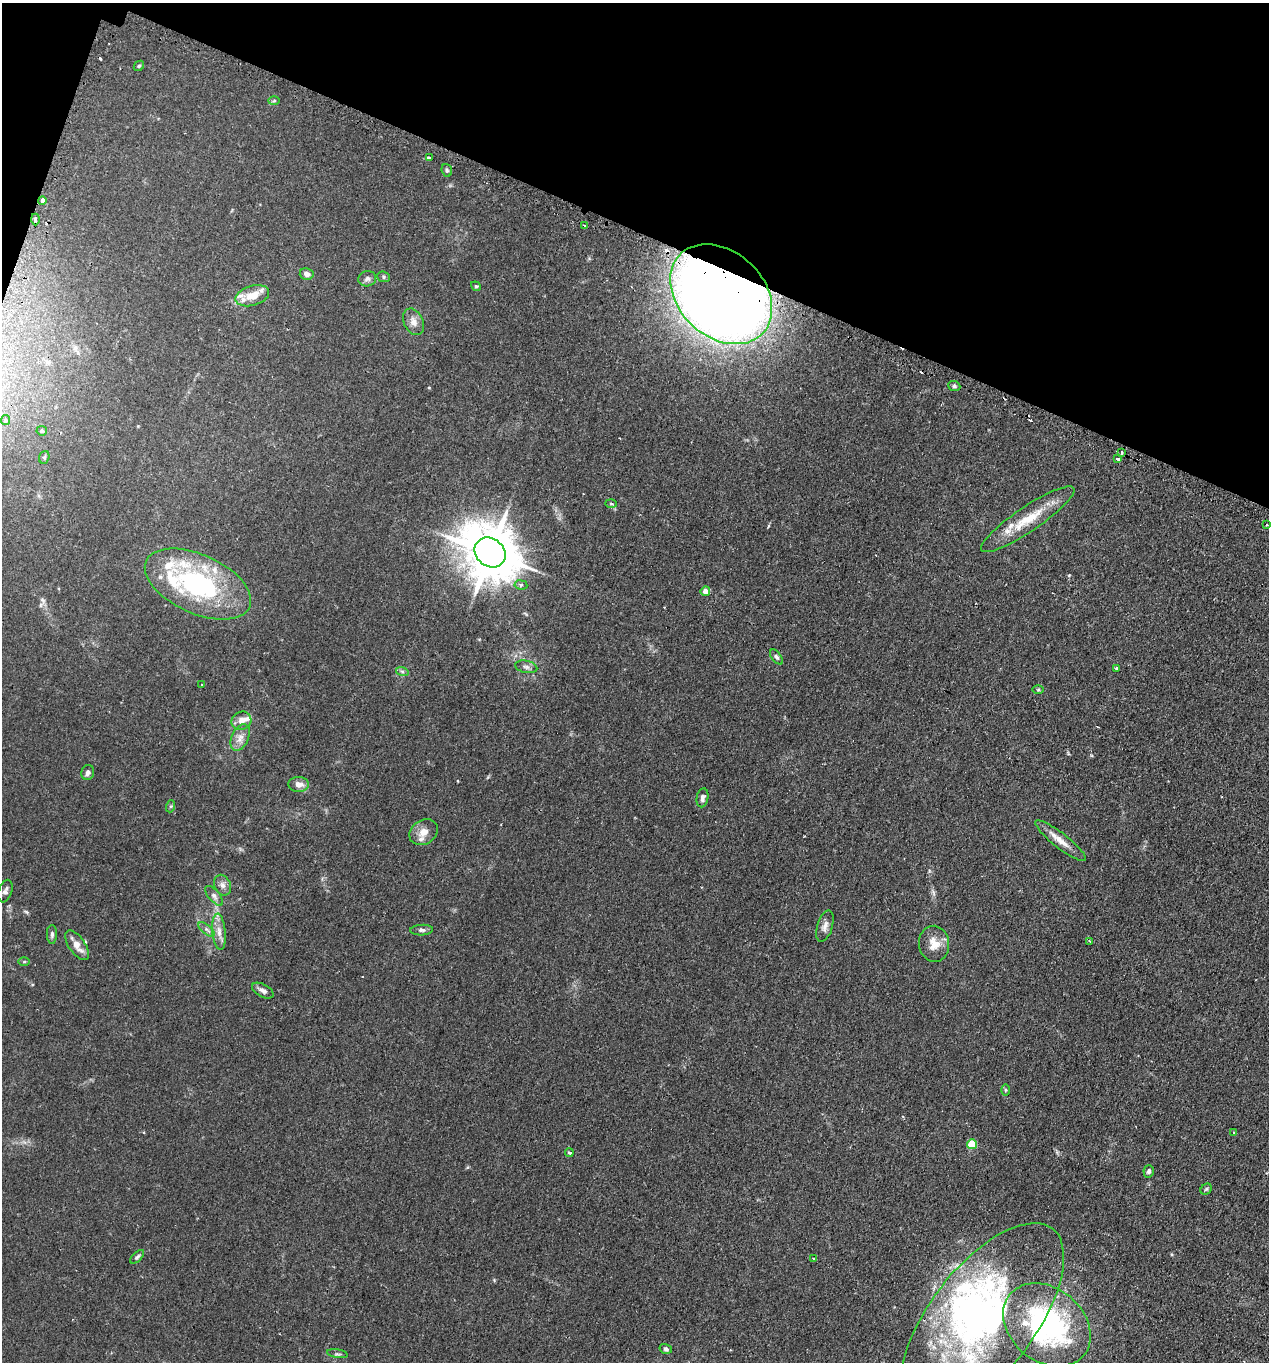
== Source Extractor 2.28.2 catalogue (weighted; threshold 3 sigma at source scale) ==
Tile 2 of 4 x 4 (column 2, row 1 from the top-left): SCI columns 1486-2752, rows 4297-5656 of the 5665 x 5686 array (HDU 1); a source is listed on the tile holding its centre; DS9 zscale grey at full resolution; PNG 1271 x 1364 px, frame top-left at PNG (2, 3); each listed source drawn as its Kron ellipse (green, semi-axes under 4 px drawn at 4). Shown black and unused: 18% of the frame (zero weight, under 2 of 3 exposures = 3% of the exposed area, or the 3 px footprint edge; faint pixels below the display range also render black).
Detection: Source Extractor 2.28.2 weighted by HDU 2 'WHT'; one run over the whole footprint, this tile lists its part. Background 0.0365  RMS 0.0053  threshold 0.0241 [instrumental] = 3 sigma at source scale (4.5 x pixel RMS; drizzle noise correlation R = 1.50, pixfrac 1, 0.05/0.05 arcsec/px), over >= 5 px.
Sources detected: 81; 1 inside a brighter object's white glare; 7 cosmic-ray / hot-pixel residue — neither listed nor drawn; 7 inside a brighter listed object's ellipse — not listed separately; the other 66 listed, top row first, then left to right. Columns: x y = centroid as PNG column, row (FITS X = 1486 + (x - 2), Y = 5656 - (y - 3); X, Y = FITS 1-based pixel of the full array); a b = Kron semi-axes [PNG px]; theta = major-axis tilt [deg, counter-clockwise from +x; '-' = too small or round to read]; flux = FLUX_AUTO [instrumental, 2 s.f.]
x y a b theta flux
139 66 6 4 45 0.71
274 101 6 4 2 0.64
429 158 4 3 - 5.8
447 170 6 5 - 0.93
42 200 4 3 - 9.1
35 219 6 3 -89 5.6
585 226 4 2 - 0.54
307 274 7 5 -13 2.5
383 277 6 5 - 0.82
367 279 9 7 13 1.8
476 286 5 4 - 0.69
721 294 57 42 -43 890
252 296 17 10 17 8.9
413 322 14 9 -65 3.7
954 386 6 5 - 1
6 420 5 4 - 0.67
42 431 5 4 - 1.2
1121 452 4 3 - 0.91
44 457 6 5 - 0.85
1118 459 4 3 - 7.6
611 504 6 3 -2 0.56
1028 519 56 12 34 18
1267 525 3 3 - 0.96
490 553 16 14 -39 2700
198 584 57 29 -24 80
521 585 6 4 -8 1.3
705 591 5 4 - 4
776 657 9 4 -52 1.2
526 667 11 6 -12 1.8
1117 668 3 3 - 0.8
402 671 6 4 -18 0.95
202 685 3 3 - 1.1
1038 690 6 4 1 0.65
241 721 10 9 - 3.7
240 738 14 8 66 3.7
88 772 8 6 76 1.8
299 784 10 7 -2 3.3
703 798 9 5 80 1.8
171 806 6 4 71 0.65
424 832 15 12 32 5.8
1061 841 31 7 -38 6
222 885 11 8 -66 2.5
5 891 11 6 72 1.9
214 896 12 5 -49 1.9
825 926 16 7 73 2.9
207 929 10 4 -40 1.5
422 930 11 5 3 1.6
219 932 18 6 -84 4.5
52 934 9 5 -90 1.4
1089 941 3 2 - 0.52
934 944 18 15 -83 7
77 945 17 8 -55 5.6
24 962 6 4 1 0.63
263 991 12 6 -29 2.1
1005 1090 6 4 -90 0.69
1234 1132 2 2 - 0.52
972 1144 5 5 - 18
569 1153 4 3 - 1.5
1149 1171 6 5 - 1.3
1206 1189 6 5 - 0.75
137 1257 9 4 45 1
814 1258 3 2 - 0.8
983 1319 114 52 52 180
1047 1325 48 36 -40 110
666 1349 6 5 - 1.1
338 1354 10 3 -9 0.85
Overlapping masked pixels (flux is a lower limit): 3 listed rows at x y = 42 200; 35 219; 721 294
Isophote crosses this tile's border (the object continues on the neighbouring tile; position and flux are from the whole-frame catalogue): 1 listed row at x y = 983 1319